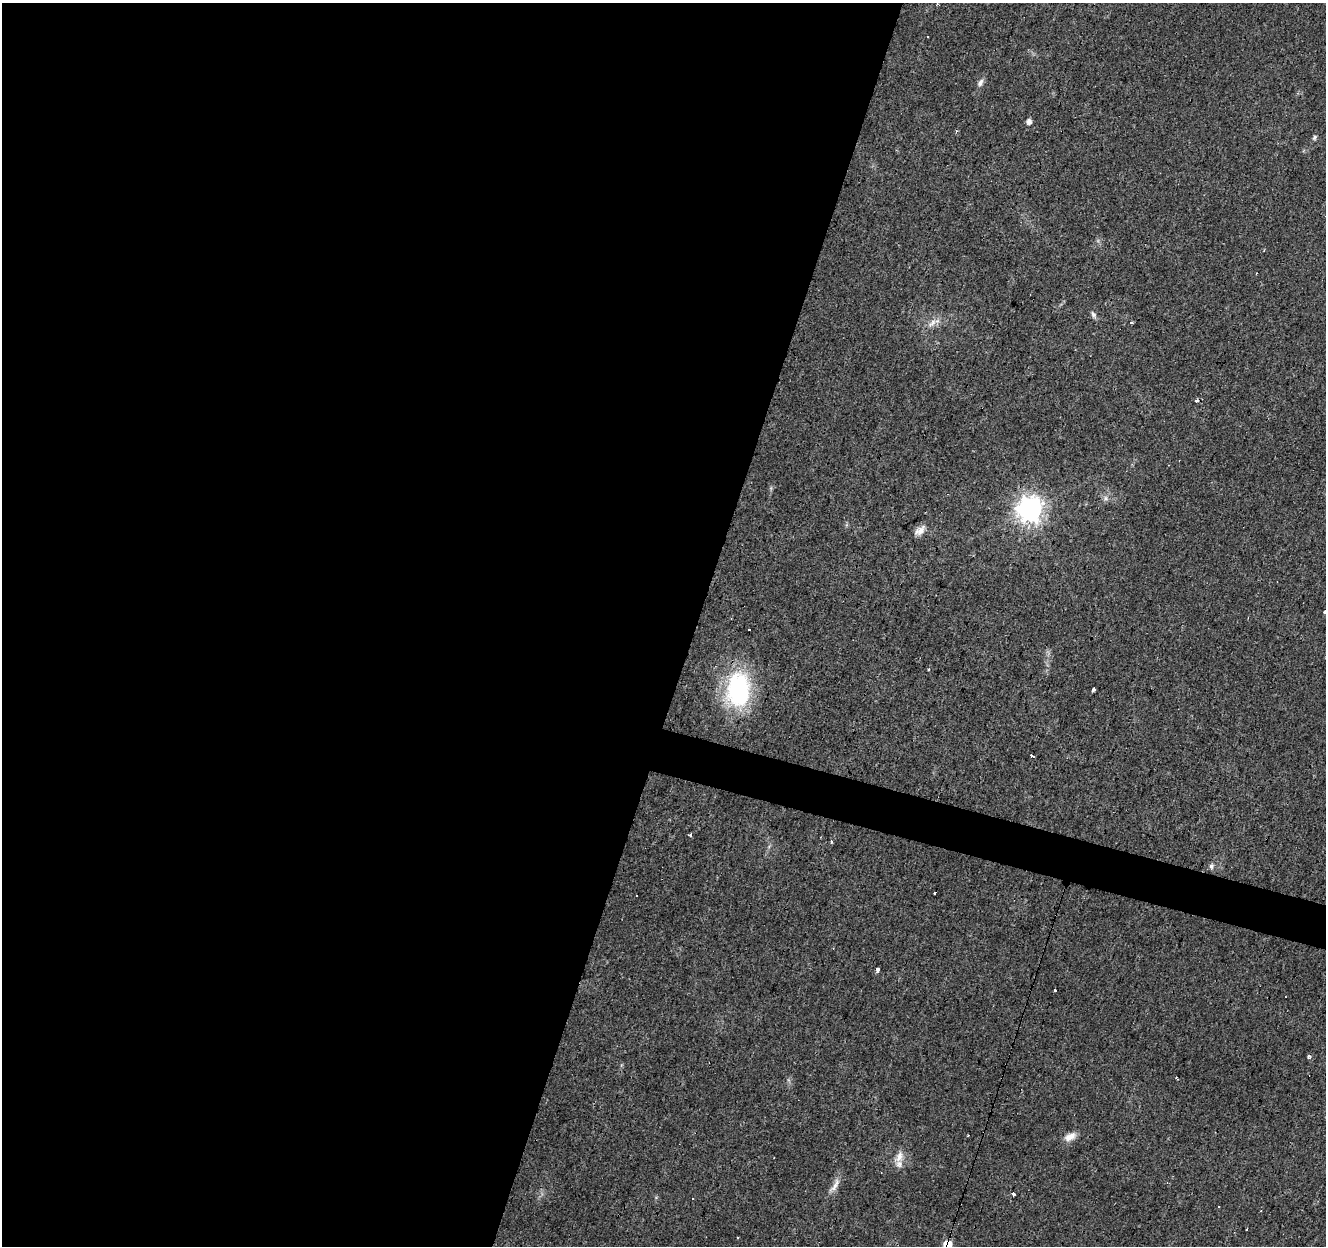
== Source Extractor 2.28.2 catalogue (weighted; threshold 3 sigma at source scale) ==
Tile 5 of 4 x 4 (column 1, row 2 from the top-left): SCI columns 6-1329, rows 2765-4008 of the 5300 x 5466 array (HDU 1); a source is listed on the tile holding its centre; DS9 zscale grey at full resolution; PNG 1328 x 1248 px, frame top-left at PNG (2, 3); no overlay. Shown black and unused: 54% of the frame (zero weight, under 3 of 4 exposures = <1% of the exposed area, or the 3 px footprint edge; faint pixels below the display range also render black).
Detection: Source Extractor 2.28.2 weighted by HDU 2 'WHT'; one run over the whole footprint, this tile lists its part. Background 0.0156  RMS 0.0032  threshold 0.0144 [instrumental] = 3 sigma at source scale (4.5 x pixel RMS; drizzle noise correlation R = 1.50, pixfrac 1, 0.0396/0.0396 arcsec/px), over >= 5 px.
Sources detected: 37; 8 cosmic-ray / hot-pixel residue — not listed; the other 29 listed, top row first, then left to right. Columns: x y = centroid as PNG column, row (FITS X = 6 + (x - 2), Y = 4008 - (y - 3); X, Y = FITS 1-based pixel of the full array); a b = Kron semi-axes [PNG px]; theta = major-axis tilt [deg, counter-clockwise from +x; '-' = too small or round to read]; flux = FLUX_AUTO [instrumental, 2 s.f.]
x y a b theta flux
928 37 3 3 - 0.83
980 83 11 7 63 1.3
1029 121 5 5 - 1.7
1314 137 8 5 46 0.68
1093 314 9 6 -55 0.92
1132 322 3 3 - 2
932 324 19 5 29 1.9
1196 400 4 3 - 1.5
1105 498 7 4 46 0.84
1030 509 8 8 - 320
920 531 15 9 22 2.3
1325 612 3 3 - 1
749 630 3 2 - 0.32
738 689 45 29 89 34
1093 690 3 3 - 2.6
690 835 3 3 - 2.9
832 841 3 3 - 2.1
1211 866 7 6 - 0.88
935 893 3 3 - 1.6
877 969 3 3 - 8.4
1054 990 3 3 - 1.5
1309 1056 4 4 - 0.87
1177 1079 4 3 - 0.55
1070 1137 16 8 26 2.7
899 1157 18 10 64 3.3
835 1186 26 7 58 2.5
1014 1194 3 3 - 5.1
693 1199 3 3 - 2.2
948 1245 6 6 - 8.9
Overlapping masked pixels (flux is a lower limit): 1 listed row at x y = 948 1245
Isophote crosses this tile's border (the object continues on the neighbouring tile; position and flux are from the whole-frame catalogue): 2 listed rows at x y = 1325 612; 948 1245